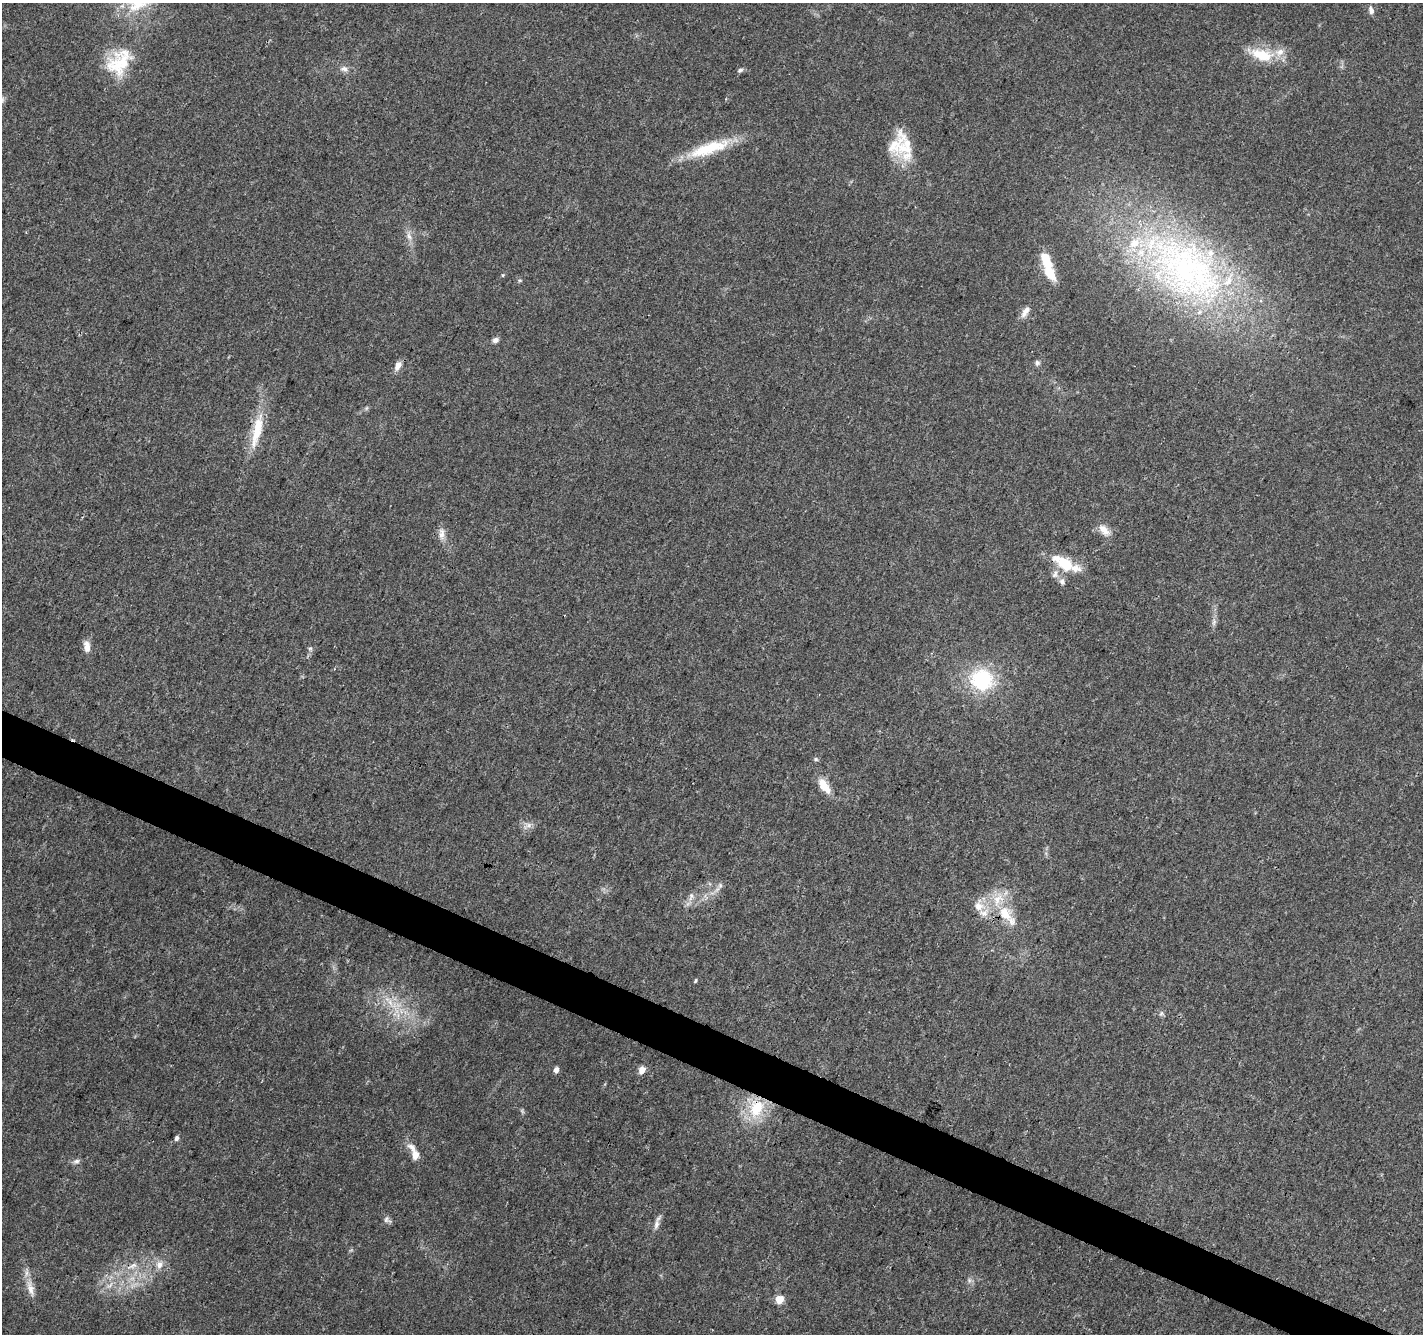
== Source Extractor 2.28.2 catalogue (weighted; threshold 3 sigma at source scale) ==
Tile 6 of 4 x 4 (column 2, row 2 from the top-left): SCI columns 1430-2850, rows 2935-4266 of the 5693 x 5801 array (HDU 1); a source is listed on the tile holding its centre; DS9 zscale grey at full resolution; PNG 1425 x 1336 px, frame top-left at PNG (2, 3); no overlay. Shown black and unused: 3% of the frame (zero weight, under 3 of 4 exposures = <1% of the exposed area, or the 3 px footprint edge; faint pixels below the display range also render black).
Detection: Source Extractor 2.28.2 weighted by HDU 2 'WHT'; one run over the whole footprint, this tile lists its part. Background 0.0203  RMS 0.0035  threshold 0.016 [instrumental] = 3 sigma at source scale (4.5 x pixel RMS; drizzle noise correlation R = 1.50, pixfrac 1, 0.0396/0.0396 arcsec/px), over >= 5 px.
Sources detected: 63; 2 too faint to see at this stretch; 1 inside a brighter object's white glare — not listed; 8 inside a brighter listed object's ellipse — not listed separately; the other 52 listed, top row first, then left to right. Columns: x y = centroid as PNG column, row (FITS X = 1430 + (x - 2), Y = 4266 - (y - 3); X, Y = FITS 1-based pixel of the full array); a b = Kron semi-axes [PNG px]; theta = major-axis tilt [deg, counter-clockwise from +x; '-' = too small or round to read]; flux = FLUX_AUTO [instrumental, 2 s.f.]
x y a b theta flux
137 5 30 17 26 13
1371 10 10 6 -75 1.4
1261 55 34 15 -15 12
119 62 40 26 51 16
344 69 11 7 -16 1.8
740 70 8 5 27 0.84
905 147 40 23 -77 14
709 148 56 14 19 17
409 236 12 6 -71 1.9
1046 260 20 10 -66 7.6
1187 269 118 69 -40 140
503 275 6 3 72 0.37
520 280 6 4 17 0.44
1025 312 18 7 56 2.3
495 340 7 6 - 1.4
1037 363 7 6 - 0.95
398 366 13 8 60 2.3
257 431 53 12 77 12
1104 530 18 10 -46 3.7
442 534 17 8 90 2.5
1064 563 28 12 -33 12
1055 574 12 7 64 1.6
1062 581 9 8 - 1.4
1214 622 10 5 77 1.2
87 647 15 7 -82 2.7
310 649 6 5 - 0.65
982 680 26 23 -26 26
816 759 6 5 - 0.62
824 786 18 9 -56 6.2
528 825 9 6 21 1.6
720 886 8 6 69 1.1
691 896 12 6 78 1.7
979 906 15 11 -11 4
1005 914 23 17 -49 10
695 981 6 3 55 0.41
390 1002 11 5 -66 2.3
396 1012 14 4 49 1.9
1161 1013 7 5 59 0.74
556 1070 6 5 - 1.7
642 1070 8 6 68 2.8
756 1108 27 19 66 15
176 1138 7 5 73 0.86
415 1155 11 8 -84 3
76 1161 10 6 15 1.2
387 1220 11 7 -35 1.2
656 1224 15 7 74 1.9
133 1265 14 6 25 2.6
159 1265 12 9 72 2.8
969 1280 7 4 -72 0.8
110 1285 12 5 50 1.9
30 1288 26 9 -75 4.4
779 1299 5 5 - 8.2
Overlapping masked pixels (flux is a lower limit): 2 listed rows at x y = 1064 563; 756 1108
Isophote crosses this tile's border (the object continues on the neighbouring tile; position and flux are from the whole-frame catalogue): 1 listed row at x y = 137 5